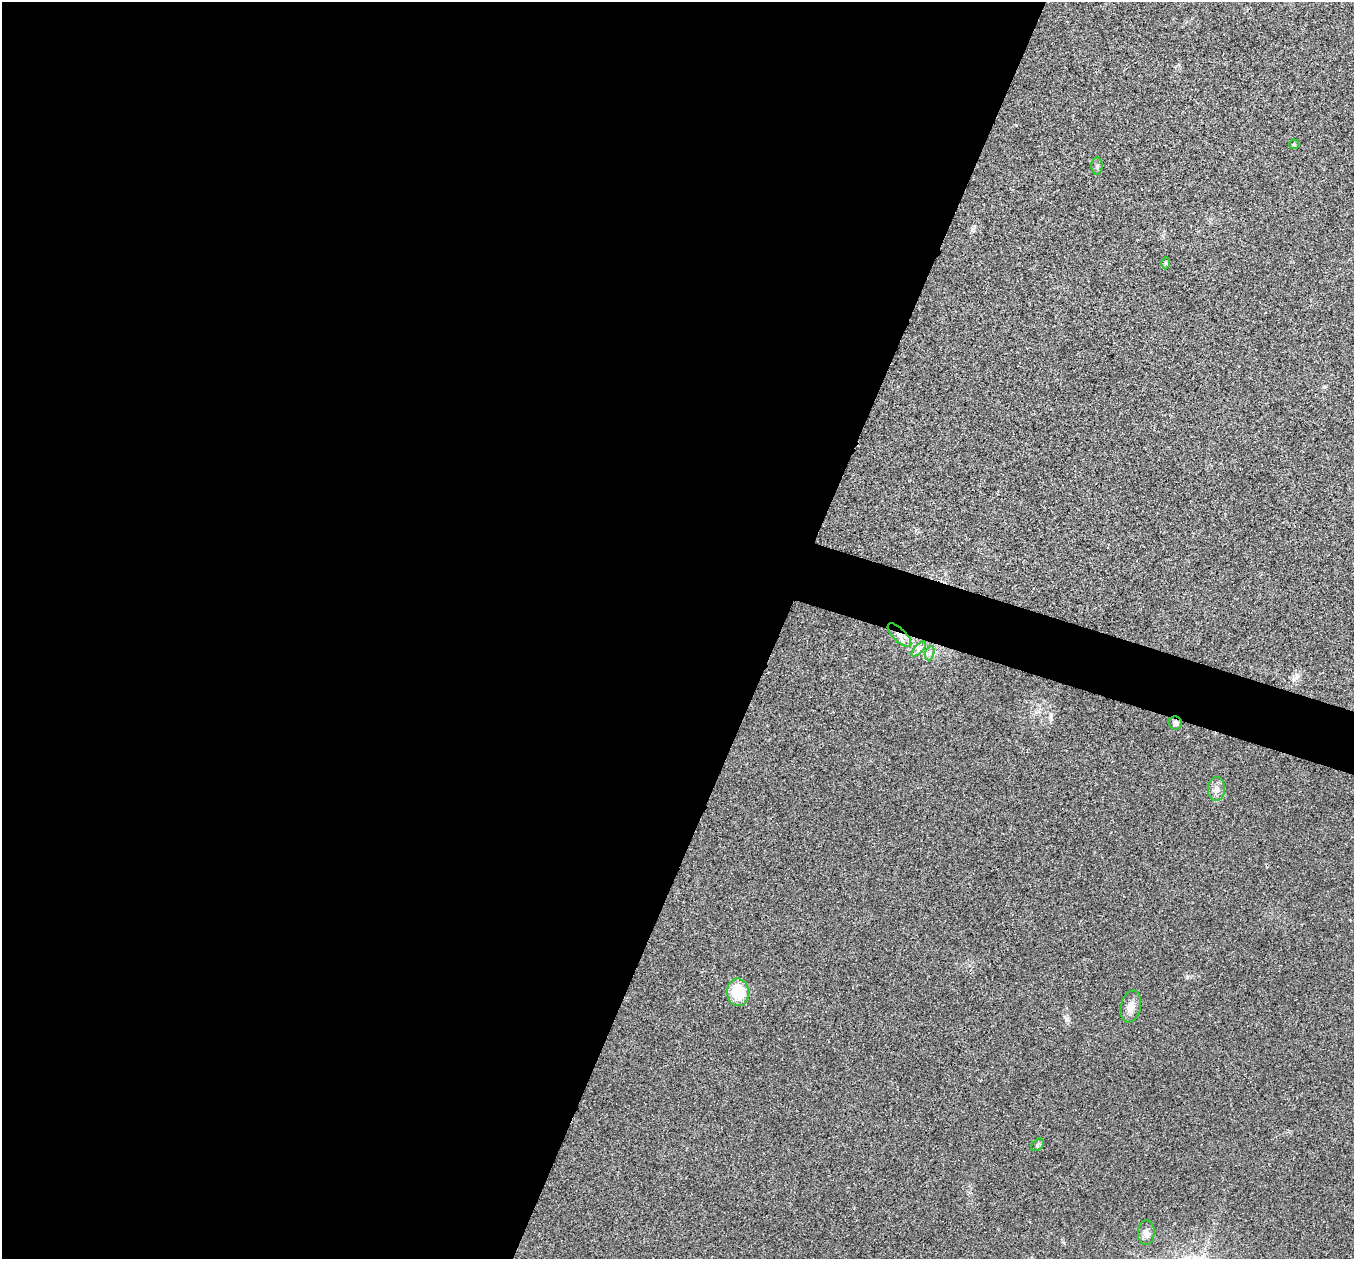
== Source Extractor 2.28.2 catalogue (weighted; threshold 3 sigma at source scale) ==
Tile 5 of 4 x 4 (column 1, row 2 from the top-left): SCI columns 3-1354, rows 2650-3906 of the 5416 x 5431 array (HDU 1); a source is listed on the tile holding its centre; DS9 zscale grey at full resolution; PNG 1356 x 1261 px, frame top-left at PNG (2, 2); each listed source drawn as its Kron ellipse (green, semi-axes under 4 px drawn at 4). Shown black and unused: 60% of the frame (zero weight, under 3 of 4 exposures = <1% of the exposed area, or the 3 px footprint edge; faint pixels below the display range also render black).
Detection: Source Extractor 2.28.2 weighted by HDU 2 'WHT'; one run over the whole footprint, this tile lists its part. Background 0.0214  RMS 0.0052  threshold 0.0235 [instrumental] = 3 sigma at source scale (4.5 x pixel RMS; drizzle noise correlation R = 1.50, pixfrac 1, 0.05/0.05 arcsec/px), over >= 5 px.
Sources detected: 12; all 12 listed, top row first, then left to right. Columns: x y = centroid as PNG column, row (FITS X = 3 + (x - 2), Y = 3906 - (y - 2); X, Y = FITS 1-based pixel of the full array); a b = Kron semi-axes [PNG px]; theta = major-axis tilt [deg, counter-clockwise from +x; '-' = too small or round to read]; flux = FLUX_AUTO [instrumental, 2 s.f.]
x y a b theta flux
1294 144 5 5 - 0.61
1097 166 8 5 89 1.2
1166 263 6 4 -89 0.64
899 635 15 6 -45 3.8
919 649 9 3 45 1.4
930 653 7 4 71 1.3
1175 723 7 6 - 1.6
1216 789 12 8 89 2.9
738 992 14 11 -89 16
1131 1007 16 10 78 4.3
1037 1145 7 5 42 0.94
1146 1233 12 8 88 2.8
Overlapping masked pixels (flux is a lower limit): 2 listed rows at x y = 899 635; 1175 723
Unlisted compact peaks at least as high as the median listed source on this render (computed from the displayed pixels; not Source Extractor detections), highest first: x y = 1187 977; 1066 1019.